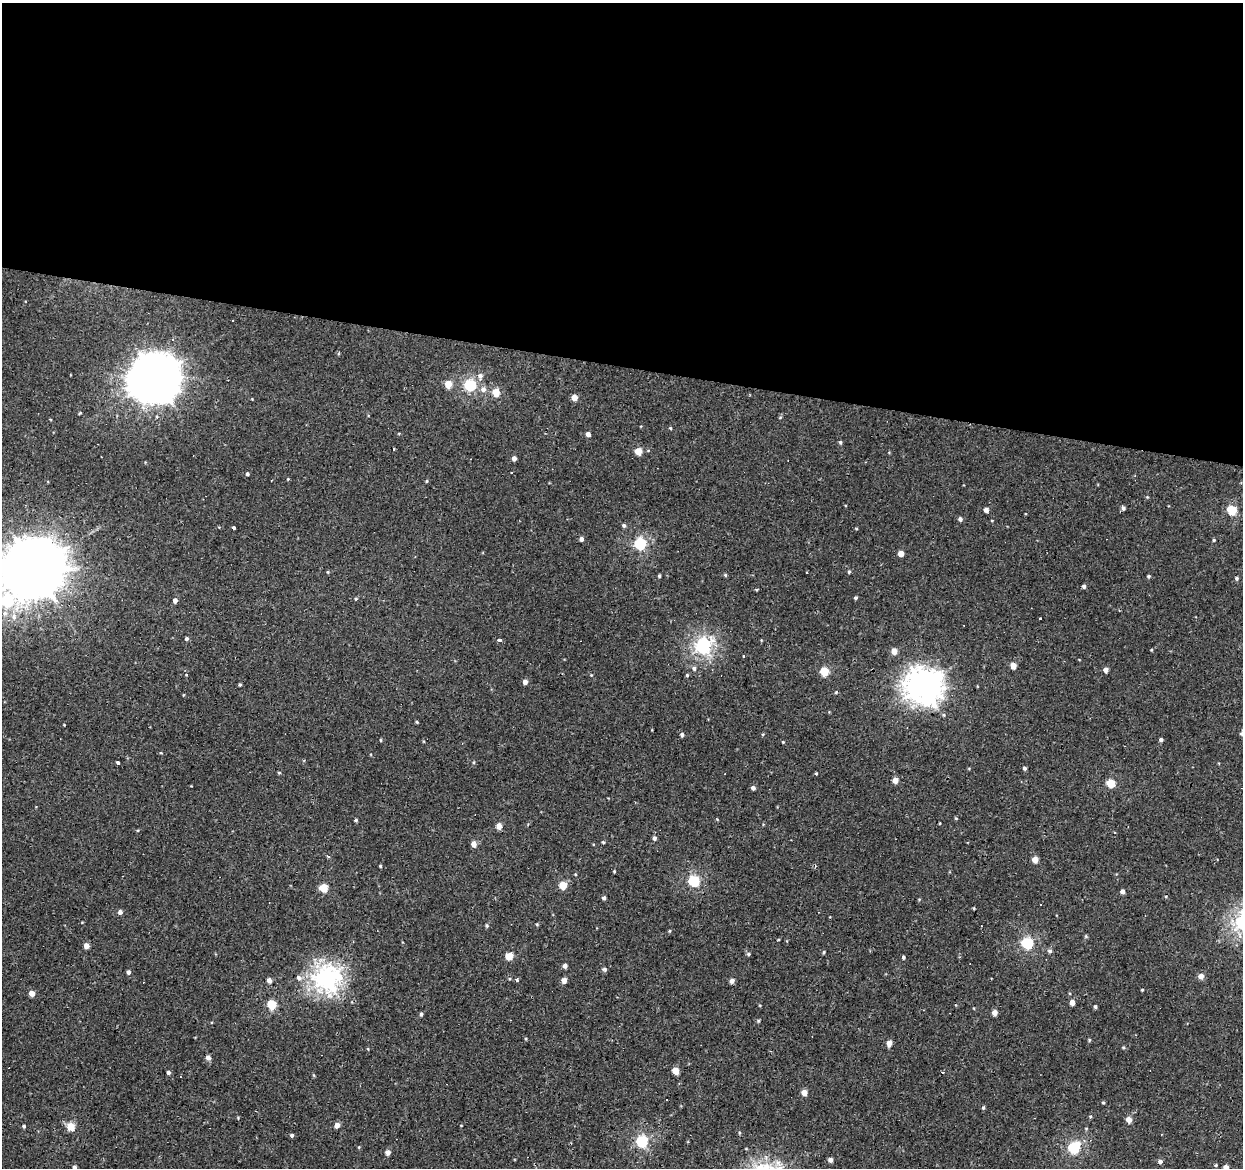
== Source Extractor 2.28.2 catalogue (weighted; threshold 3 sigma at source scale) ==
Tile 3 of 4 x 4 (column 3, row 1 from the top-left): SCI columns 2485-3725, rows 3779-4944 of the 4965 x 5165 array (HDU 1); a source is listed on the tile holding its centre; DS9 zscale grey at full resolution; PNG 1245 x 1170 px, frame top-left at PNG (2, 3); no overlay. Shown black and unused: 31% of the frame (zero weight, under 2 of 3 exposures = <1% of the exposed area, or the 3 px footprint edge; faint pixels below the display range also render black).
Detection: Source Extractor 2.28.2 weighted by HDU 2 'WHT'; one run over the whole footprint, this tile lists its part. Background 6.68e-04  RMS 0.0053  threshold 0.0239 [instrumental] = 3 sigma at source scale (4.5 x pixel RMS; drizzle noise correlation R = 1.50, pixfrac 1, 0.0396/0.0396 arcsec/px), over >= 5 px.
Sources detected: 134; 6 cosmic-ray / hot-pixel residue — not listed; the other 128 listed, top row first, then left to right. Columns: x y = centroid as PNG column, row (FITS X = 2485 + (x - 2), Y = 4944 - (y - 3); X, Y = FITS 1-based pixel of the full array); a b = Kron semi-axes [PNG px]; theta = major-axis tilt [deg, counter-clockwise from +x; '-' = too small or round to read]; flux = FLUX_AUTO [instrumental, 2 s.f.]
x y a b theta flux
232 320 3 3 - 1.1
480 376 7 6 - 1.6
155 378 17 16 - 1500
448 384 5 4 - 9.1
470 385 6 5 - 44
483 389 7 6 - 2.3
496 392 5 5 - 10
574 398 4 4 - 5.1
670 428 5 3 - 0.43
588 434 4 4 - 2.3
840 442 5 4 - 0.76
394 449 3 2 - 1.2
638 451 5 5 - 7.9
514 458 4 4 - 2.1
511 472 3 2 - 0.52
247 474 4 3 - 0.73
427 481 5 3 - 0.44
1123 508 5 4 - 1.2
986 510 5 4 - 2.1
1232 510 5 5 - 22
960 519 5 4 - 1.3
624 525 5 4 - 1
234 528 3 3 - 0.71
581 539 4 4 - 1.7
1214 540 4 3 - 0.6
640 544 6 5 - 48
901 554 4 4 - 5.2
34 568 20 18 25 4000
328 572 5 3 - 0.45
807 572 3 2 - 1.3
849 572 5 4 - 0.63
725 575 4 4 - 0.56
659 576 4 3 - 0.67
1149 576 4 4 - 0.61
1237 578 5 4 - 0.75
1084 586 4 4 - 1.1
856 598 4 3 - 0.72
356 599 5 3 - 0.49
7 601 7 7 - 33
175 601 4 4 - 2.3
14 617 9 7 -79 2.7
186 639 4 4 - 0.93
499 640 4 3 - 1.2
703 646 6 6 - 110
894 651 5 5 - 4.6
744 656 3 2 - 0.58
1013 666 4 4 - 5
694 668 6 5 - 1.2
1106 670 5 4 - 2.3
824 672 5 5 - 17
687 675 4 4 - 0.59
525 682 4 4 - 2.5
240 685 4 4 - 0.55
923 686 13 12 - 490
944 715 5 3 - 0.56
417 722 4 4 - 0.55
1241 734 5 4 - 0.79
682 735 4 4 - 1.1
1161 740 4 4 - 1.1
783 742 3 3 - 0.37
118 763 4 3 - 3.1
1024 768 4 4 - 1.1
816 773 3 3 - 0.49
895 780 4 4 - 4.3
1110 783 5 5 - 14
753 788 4 4 - 1.6
356 820 4 3 - 0.77
499 826 5 4 - 4.6
654 838 4 4 - 1.3
603 842 4 3 - 0.55
474 844 5 5 - 3.6
329 857 3 3 - 1.2
1035 860 5 4 - 5.3
380 866 4 3 - 0.52
614 871 4 3 - 0.45
694 881 6 5 - 38
563 885 5 5 - 11
323 888 5 5 - 14
1122 892 4 4 - 1.9
604 898 4 4 - 0.95
120 912 5 5 - 1.7
487 926 5 4 - 0.66
1027 943 6 5 - 41
86 946 4 4 - 4
1050 951 5 4 - 1
824 952 5 3 - 0.49
749 954 4 4 - 0.75
509 956 5 5 - 10
903 957 4 4 - 0.71
565 966 4 4 - 2.1
605 969 6 5 - 0.97
128 972 4 4 - 1.4
1201 976 5 5 - 3
299 978 7 6 - 1.6
327 978 8 8 - 240
269 980 5 4 - 2.5
516 980 3 3 - 1.5
564 980 5 5 - 3.1
732 981 5 4 - 1.9
1142 990 4 3 - 0.39
32 993 4 4 - 4.6
1072 1002 4 4 - 3.2
272 1004 5 5 - 19
1095 1007 4 3 - 0.87
994 1013 4 4 - 3.2
421 1014 4 4 - 0.9
889 1043 5 5 - 3.6
208 1058 5 5 - 2.2
675 1071 5 4 - 8.2
168 1072 4 4 - 1.1
943 1072 3 3 - 0.52
804 1092 5 5 - 4.1
1103 1103 4 3 - 0.53
983 1107 5 4 - 0.63
1090 1116 4 3 - 0.45
1129 1120 4 4 - 4.5
337 1125 5 4 - 3.3
24 1126 4 4 - 0.71
71 1127 5 5 - 11
292 1135 4 4 - 0.99
642 1141 6 5 - 51
1074 1148 6 5 - 46
388 1152 5 5 - 2.4
830 1160 5 4 - 1.9
1160 1162 5 5 - 1.7
1216 1165 5 3 - 0.49
74 1167 4 4 - 1.3
1226 1167 5 4 - 3
Overlapping masked pixels (flux is a lower limit): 1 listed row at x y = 34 568
Isophote crosses this tile's border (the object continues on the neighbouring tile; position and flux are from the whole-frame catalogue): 5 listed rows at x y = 34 568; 7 601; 1241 734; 74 1167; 1226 1167